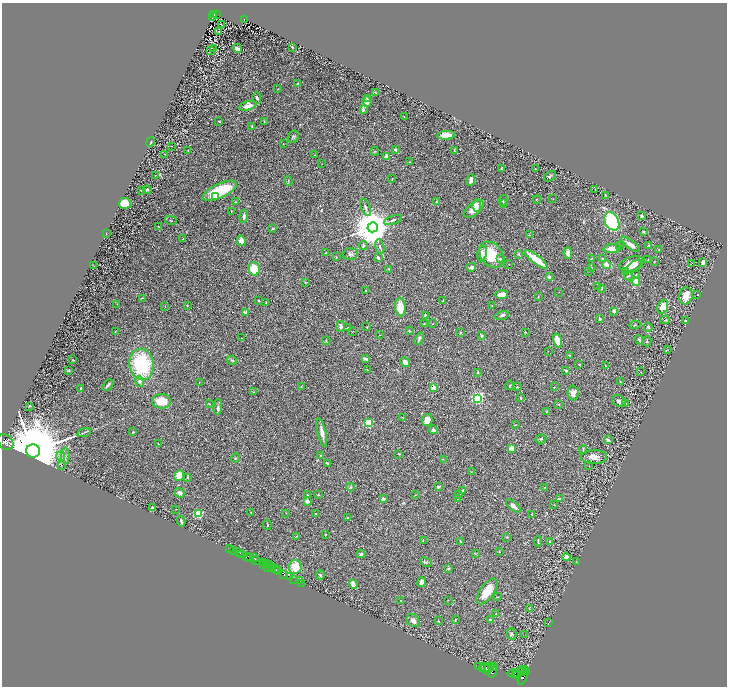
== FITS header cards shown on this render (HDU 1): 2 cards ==
NAXIS1  =                 1449
NAXIS2  =                 1368

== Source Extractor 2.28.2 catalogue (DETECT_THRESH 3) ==
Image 1449 x 1368 px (HDU 1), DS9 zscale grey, zoomed out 1/2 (1 PNG px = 2 x 2 image px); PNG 729 x 688 px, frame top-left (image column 1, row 1367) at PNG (2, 3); each listed source drawn as its Kron ellipse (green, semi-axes under 4 px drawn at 4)
Background 0.39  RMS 0.028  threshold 0.0837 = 3 sigma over >= 5 px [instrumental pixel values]
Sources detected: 362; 48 cannot appear on this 1/2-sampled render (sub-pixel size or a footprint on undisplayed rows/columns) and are neither listed nor drawn; the other 314 listed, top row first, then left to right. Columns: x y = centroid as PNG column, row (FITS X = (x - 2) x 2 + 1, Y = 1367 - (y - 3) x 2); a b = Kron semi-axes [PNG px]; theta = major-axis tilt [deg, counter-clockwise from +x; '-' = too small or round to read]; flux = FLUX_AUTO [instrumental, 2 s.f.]
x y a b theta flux
214 14 2 2 - 57
216 15 2 1 - 6.2
212 17 2 1 - 4.6
244 20 3 2 - 29
221 24 3 1 - 2.9
219 31 2 1 - 90
292 47 2 2 - 4.9
237 48 5 3 - 21
214 49 3 2 - 2.9
211 50 3 2 - 2.1
297 84 3 2 - 3.8
278 89 2 2 - 1.5
375 92 4 2 - 3.3
257 98 6 3 -75 8.3
368 98 4 3 - 17
367 102 5 4 - 28
248 106 9 4 15 49
363 110 3 2 - 36
404 117 3 2 - 1.7
219 121 3 2 - 3.3
264 121 2 2 - 2.2
252 126 3 2 - 3.5
446 135 9 4 3 48
293 137 6 5 - 9.2
151 142 5 2 - 4.9
283 144 2 1 - 2.3
171 146 2 1 - 1.6
188 150 2 1 - 1.7
395 150 3 3 - 7.5
454 150 4 3 - 4
375 151 4 2 - 3.9
165 154 2 2 - 1.9
314 155 2 1 - 1.1
387 156 2 2 - 70
410 162 2 2 - 5
322 164 2 1 - 1.3
501 168 4 3 - 4.1
535 169 2 1 - 1.4
155 176 2 2 - 1.8
550 176 7 3 35 7.3
392 179 2 1 - 1.5
471 180 6 3 82 30
288 181 5 3 - 5
595 189 2 1 - 1.1
142 190 3 2 - 11
147 190 4 4 - 9.4
220 191 18 7 25 230
606 195 2 1 - 1.8
216 197 2 2 - 10
553 199 2 2 - 1.7
503 200 5 4 - 8.1
537 200 4 2 - 2.5
235 202 4 3 - 3.9
437 202 2 2 - 27
125 203 6 5 - 100
503 204 4 3 - 4.5
477 205 6 2 86 12
365 207 9 3 -69 12
474 209 12 6 39 66
231 211 4 1 - 2.5
244 216 7 3 85 14
642 216 3 2 - 6.9
393 220 9 3 20 11
171 221 6 2 -20 4.7
612 221 10 7 -61 470
158 227 3 2 - 2.6
373 227 5 5 - 20000
273 229 3 2 - 4.3
644 232 4 3 - 4.9
106 233 2 2 - 3.2
529 235 3 2 - 2.6
183 239 3 2 - 4.4
241 241 5 4 - 38
630 244 11 3 -36 27
619 245 3 2 - 6.2
649 245 3 2 - 3.3
363 246 4 4 - 7.9
380 247 7 3 -77 8.5
612 248 8 4 7 41
659 249 2 2 - 3.7
325 253 3 2 - 3.2
482 253 8 4 79 27
568 253 5 3 - 23
350 254 7 5 3 14
519 254 4 3 - 5.5
491 255 14 11 -51 170
336 257 2 2 - 3.2
378 258 3 2 - 17
500 258 3 2 - 4.6
536 259 14 3 -37 150
591 259 3 2 - 2.4
603 259 3 3 - 5
648 260 3 2 - 5.3
654 262 3 2 - 2.5
703 262 4 3 - 16
691 263 2 1 - 22
509 264 2 1 - 1.1
632 264 12 7 15 61
93 265 4 1 - 2.3
607 265 4 3 - 39
634 266 9 3 32 21
471 267 5 4 - 12
591 267 3 2 - 2.7
254 269 7 5 -75 110
389 269 2 2 - 4.3
589 271 3 1 - 1.6
626 271 3 3 - 4.3
636 275 3 2 - 3.3
628 276 4 2 - 4
549 277 3 3 - 9.7
636 281 4 4 - 30
305 282 3 2 - 4.6
598 286 3 2 - 4.7
602 288 4 2 - 4.1
365 291 3 2 - 4.1
559 292 2 2 - 1.8
502 294 6 3 7 61
697 295 2 1 - 1.7
686 296 8 6 78 85
538 297 2 2 - 2.9
142 298 3 2 - 2.5
259 300 2 2 - 3.9
442 301 3 3 - 3.2
266 303 2 1 - 2.6
117 304 2 1 - 1.6
187 305 2 2 - 13
492 306 4 2 - 3.6
165 307 2 2 - 1.8
400 307 9 5 -86 84
663 307 7 5 67 47
614 311 3 2 - 15
245 313 2 2 - 56
425 315 4 3 - 5.7
502 315 7 3 16 12
600 319 3 2 - 8.4
665 320 5 3 - 4.7
685 320 2 2 - 3.9
424 324 3 2 - 2.3
432 324 3 2 - 1.8
635 325 5 3 - 6.5
341 326 5 3 - 20
367 327 3 2 - 3.6
648 327 4 3 - 7.2
347 328 2 2 - 1.8
352 331 3 1 - 1.8
409 331 3 3 - 3.4
115 332 3 2 - 2.4
525 332 3 2 - 2.8
460 333 2 2 - 3.8
380 335 2 2 - 1.6
481 336 4 3 - 6.2
241 338 2 2 - 2.9
419 339 6 3 67 8.9
639 340 5 2 - 6.4
326 341 4 2 - 4.2
558 341 7 3 -73 91
647 341 5 3 - 5
668 350 2 1 - 1.3
548 351 2 1 - 1.4
570 355 3 2 - 3.4
365 359 3 3 - 17
73 360 2 2 - 2.8
232 360 5 3 - 7.5
405 362 5 4 - 31
142 364 16 12 -80 420
579 364 2 2 - 15
605 365 2 2 - 2.4
68 370 3 2 - 5.1
367 370 3 2 - 3
566 371 3 2 - 12
478 372 4 3 - 5.9
641 372 3 1 - 2
139 381 5 4 - 15
620 381 3 2 - 4.6
199 382 2 1 - 1.3
108 385 6 2 48 11
510 385 5 3 - 5.9
301 386 3 3 - 3
517 387 4 2 - 3.1
554 387 3 2 - 2.4
433 388 2 2 - 170
81 389 3 2 - 5.5
253 392 3 2 - 1.8
573 393 7 5 -87 28
477 398 3 3 - 1000
521 398 3 2 - 3.8
162 401 9 7 -1 110
619 401 7 5 -31 14
209 404 3 2 - 2.2
559 404 2 2 - 2.3
626 404 3 3 - 8.5
30 406 3 2 - 5
218 407 8 4 87 13
547 411 3 2 - 3.1
403 417 2 1 - 1.8
427 420 6 5 - 42
368 423 3 3 - 480
515 425 4 2 - 3.2
433 430 4 3 - 11
84 432 7 2 18 7.9
133 432 3 2 - 3.6
322 433 14 3 -77 31
541 439 5 3 - 5.6
608 440 3 2 - 19
5 442 9 7 -48 2300
158 444 3 2 - 4.7
512 448 2 2 - 160
583 450 4 3 - 5.2
33 451 7 6 - 92000
399 454 3 2 - 2.4
320 455 3 2 - 3
61 456 5 3 - 7.2
65 456 8 2 -88 8.5
594 457 13 7 0 40
236 458 4 3 - 6.2
443 459 3 2 - 3.2
327 464 4 2 - 8.3
61 465 3 2 - 2.5
589 466 3 2 - 1.6
471 472 2 2 - 2.2
179 476 5 4 - 73
187 477 3 2 - 4.1
350 487 4 4 - 6.6
439 487 4 2 - 6.1
545 488 3 3 - 3.6
462 490 3 2 - 3.8
179 493 5 4 - 19
459 494 2 2 - 2.4
307 495 2 2 - 4.9
318 495 2 2 - 4.4
415 495 3 2 - 2.2
457 498 2 2 - 2.3
383 499 2 2 - 46
560 499 3 3 - 16
307 501 3 2 - 28
554 505 2 2 - 1.8
513 506 9 4 -40 20
153 508 2 2 - 30
176 509 2 1 - 2
251 513 2 2 - 2.9
286 513 2 2 - 2
315 513 4 2 - 2.9
198 514 3 3 - 440
532 514 3 2 - 4.3
348 518 3 2 - 4.8
181 521 5 2 - 9.9
267 525 5 2 - 6.2
325 535 2 2 - 2
297 536 4 2 - 4.2
507 537 3 2 - 3.3
423 541 2 2 - 1.7
460 541 3 2 - 4.8
538 541 5 2 - 6.4
550 541 3 2 - 8.8
229 549 2 1 - 33
234 551 2 1 - 36
499 552 2 2 - 2.8
238 553 2 1 - 180
361 554 4 3 - 10
475 554 3 2 - 2.4
242 555 3 2 - 700
247 557 3 1 - 71
250 557 3 1 - 64
254 557 2 1 - 220
566 557 4 3 - 18
255 561 3 1 - 490
426 562 6 3 -28 11
576 562 2 1 - 1.3
263 563 4 2 - 560
264 564 3 1 - 230
266 564 3 2 - 99
269 564 2 1 - 550
267 567 4 2 - 520
271 567 2 2 - 400
295 567 7 6 - 93
275 568 3 2 - 790
449 568 4 3 - 4.9
276 570 3 1 - 520
278 570 4 3 - 330
284 574 4 2 - 460
320 575 4 4 - 8.4
290 577 4 2 - 730
294 579 3 2 - 59
299 581 3 1 - 58
422 582 5 4 - 23
301 583 2 1 - 15
353 584 5 3 - 36
487 591 15 7 55 97
497 597 2 2 - 2.5
401 600 2 2 - 5.7
448 600 2 1 - 1.2
529 609 2 2 - 2.3
495 614 3 2 - 2.4
455 620 3 2 - 4.4
491 620 4 2 - 11
413 621 7 5 -45 22
438 621 2 2 - 3.8
548 623 2 1 - 1.5
512 634 5 4 - 9.8
525 635 2 1 - 1.3
478 667 2 1 - 190
489 667 5 3 - 3400
493 667 3 2 - 1500
495 667 3 2 - 1100
483 668 3 2 - 3600
485 669 6 3 -51 8300
526 671 4 2 - 1200
492 672 6 4 76 3800
520 672 8 3 38 3300
523 672 2 2 - 2100
514 673 6 3 8 4600
516 675 3 2 - 2300
518 676 3 3 - 2300
523 677 8 3 66 3500
At the frame edge (FLAGS 8, measured only in part): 1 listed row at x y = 5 442
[48 sub-pixel or undisplayed-footprint detections neither listed nor drawn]